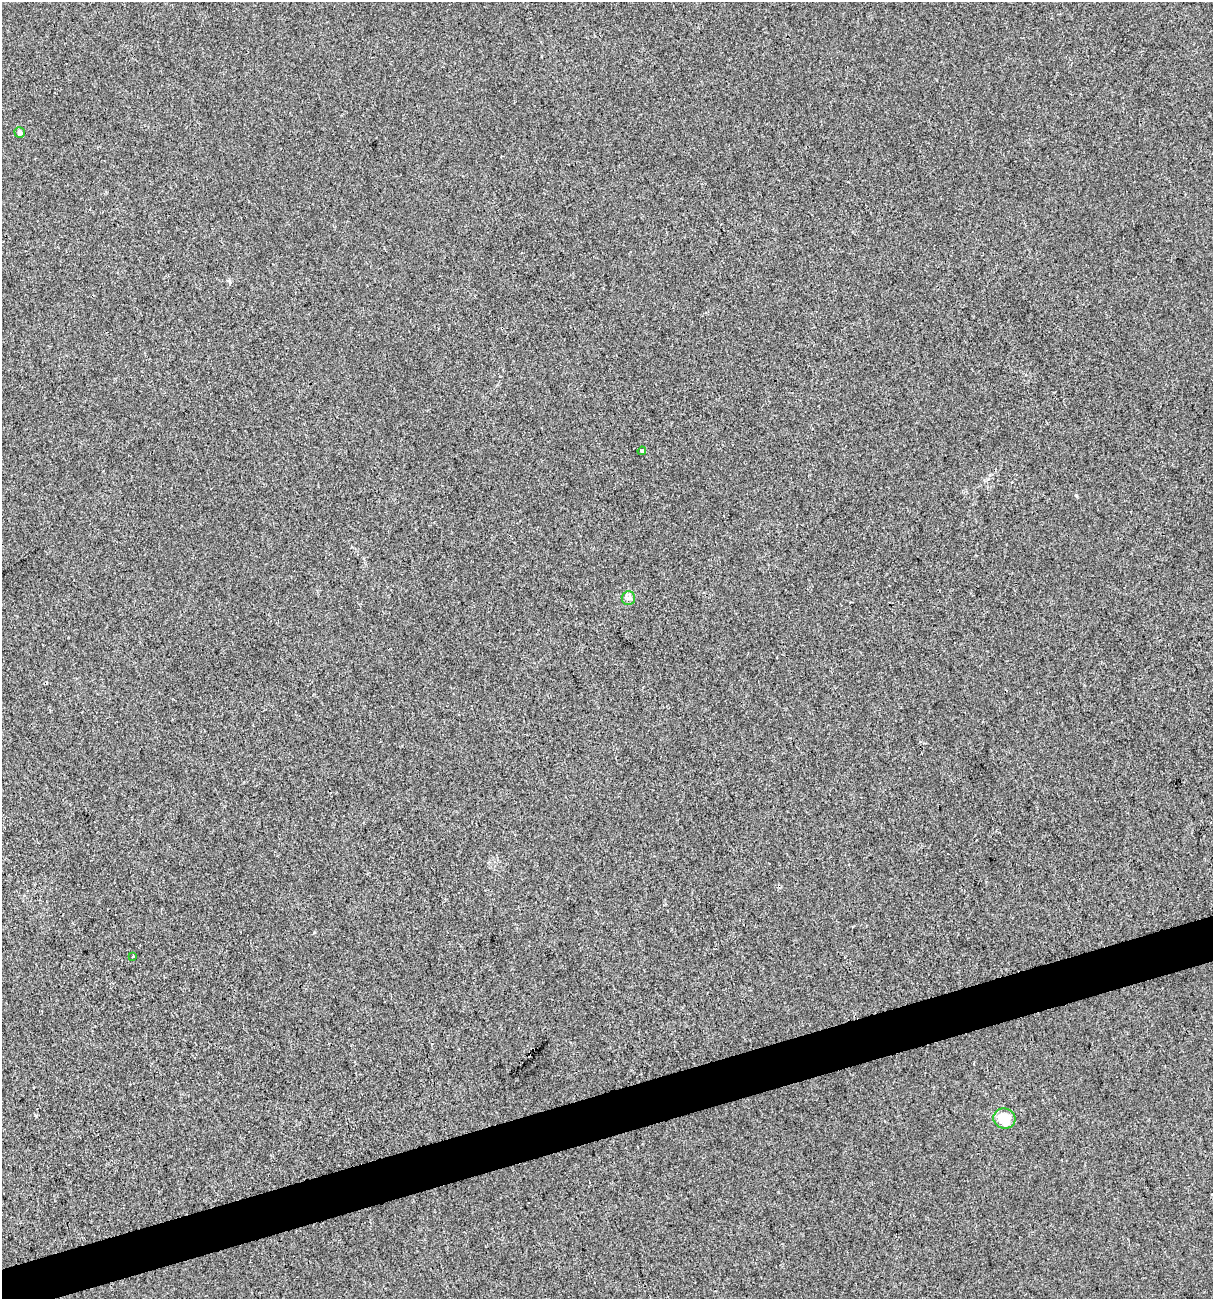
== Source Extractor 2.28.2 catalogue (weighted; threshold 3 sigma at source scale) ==
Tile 7 of 4 x 4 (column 3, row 2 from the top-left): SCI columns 2524-3734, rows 2597-3893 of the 4995 x 5192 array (HDU 1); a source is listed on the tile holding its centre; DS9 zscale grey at full resolution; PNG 1215 x 1301 px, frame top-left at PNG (2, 2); each listed source drawn as its Kron ellipse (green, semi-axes under 4 px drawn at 4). Shown black and unused: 3% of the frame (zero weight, under 3 of 4 exposures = <1% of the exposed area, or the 3 px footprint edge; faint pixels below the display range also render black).
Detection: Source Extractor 2.28.2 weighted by HDU 2 'WHT'; one run over the whole footprint, this tile lists its part. Background 0.00113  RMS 0.0028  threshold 0.0127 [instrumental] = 3 sigma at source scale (4.5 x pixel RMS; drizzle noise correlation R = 1.50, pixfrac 1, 0.0396/0.0396 arcsec/px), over >= 5 px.
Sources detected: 5; all 5 listed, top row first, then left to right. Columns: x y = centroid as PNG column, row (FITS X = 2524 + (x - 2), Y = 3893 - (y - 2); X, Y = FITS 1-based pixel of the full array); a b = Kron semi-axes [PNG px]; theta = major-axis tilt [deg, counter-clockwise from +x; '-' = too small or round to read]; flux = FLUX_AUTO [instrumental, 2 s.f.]
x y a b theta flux
20 132 5 5 - 1.5
642 451 4 3 - 0.35
628 598 7 6 - 0.92
133 956 4 2 - 0.25
1004 1118 11 10 - 6.7